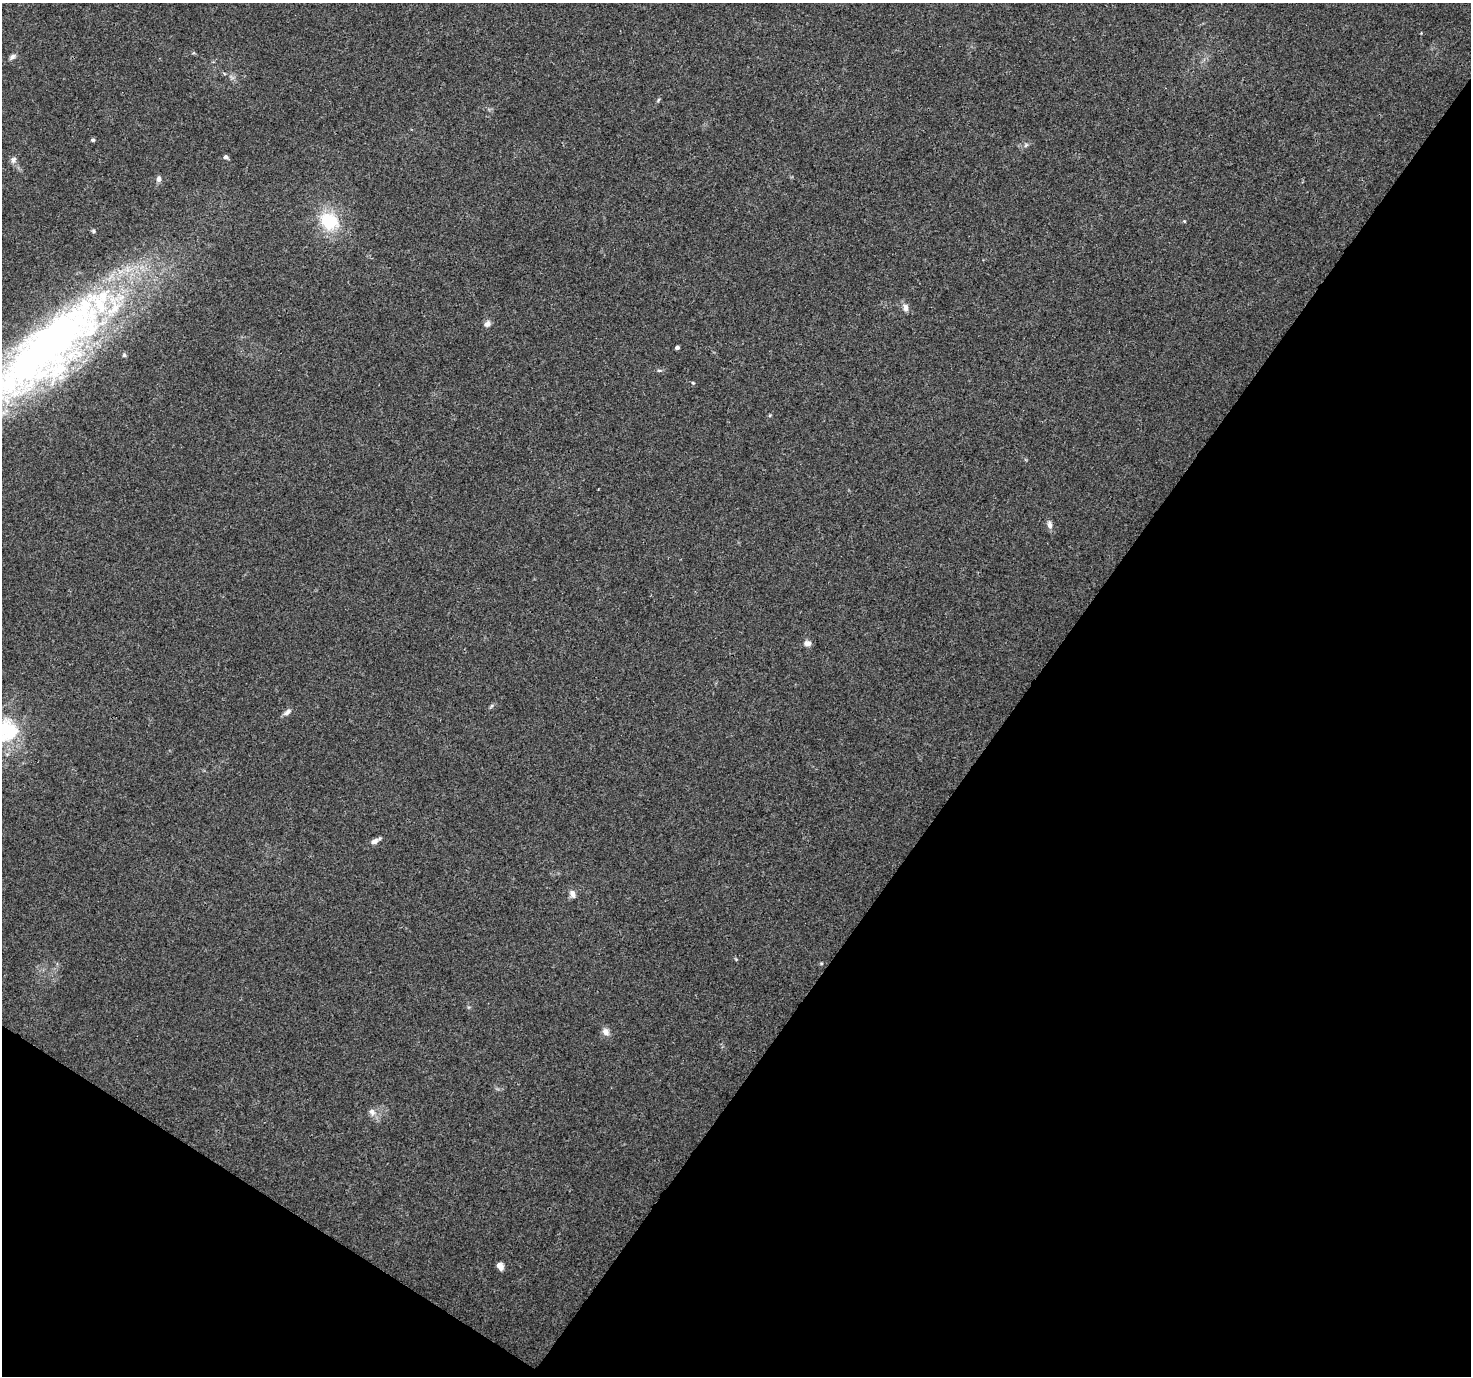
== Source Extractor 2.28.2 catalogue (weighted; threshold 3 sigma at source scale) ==
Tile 15 of 4 x 4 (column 3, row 4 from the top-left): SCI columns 2976-4444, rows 234-1607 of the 5958 x 6028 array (HDU 1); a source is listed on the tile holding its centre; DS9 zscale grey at full resolution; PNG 1473 x 1378 px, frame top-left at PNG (2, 3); no overlay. Shown black and unused: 35% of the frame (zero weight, under 3 of 4 exposures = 5% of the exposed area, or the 3 px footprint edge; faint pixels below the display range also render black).
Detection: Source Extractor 2.28.2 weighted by HDU 2 'WHT'; one run over the whole footprint, this tile lists its part. Background 0.0158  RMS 0.0026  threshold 0.0117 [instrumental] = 3 sigma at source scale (4.5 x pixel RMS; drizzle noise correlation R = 1.50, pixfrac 1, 0.0396/0.0396 arcsec/px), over >= 5 px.
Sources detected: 28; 1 inside a brighter listed object's ellipse — not listed separately; the other 27 listed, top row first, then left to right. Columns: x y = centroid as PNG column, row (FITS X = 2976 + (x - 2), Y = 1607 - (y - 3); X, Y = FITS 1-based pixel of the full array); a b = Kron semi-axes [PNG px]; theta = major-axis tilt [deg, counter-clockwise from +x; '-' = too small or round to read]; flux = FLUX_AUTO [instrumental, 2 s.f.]
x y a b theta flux
12 57 10 5 37 0.81
658 100 6 3 54 0.35
93 140 5 4 - 0.5
1026 145 7 4 45 0.53
226 157 6 5 - 0.83
13 160 9 7 73 0.98
159 179 8 6 78 0.83
329 221 19 15 -32 13
1184 221 5 3 - 0.22
93 231 5 5 - 0.42
905 307 11 7 -81 1.2
487 324 9 7 48 1.1
677 347 4 4 - 0.69
48 348 169 55 43 190
124 355 5 5 - 0.42
659 370 6 4 0 0.38
693 383 4 4 - 0.28
1050 525 11 6 -78 1.1
807 643 9 7 -9 1.2
491 706 8 4 42 0.46
287 712 12 6 35 1
5 731 39 34 23 19
375 841 14 6 28 1.3
573 894 11 7 -62 1.3
606 1032 11 8 -47 1.4
372 1112 10 8 -73 1.4
500 1266 8 6 -54 1.5
Isophote crosses this tile's border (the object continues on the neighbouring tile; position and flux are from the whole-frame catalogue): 2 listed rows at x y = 48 348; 5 731